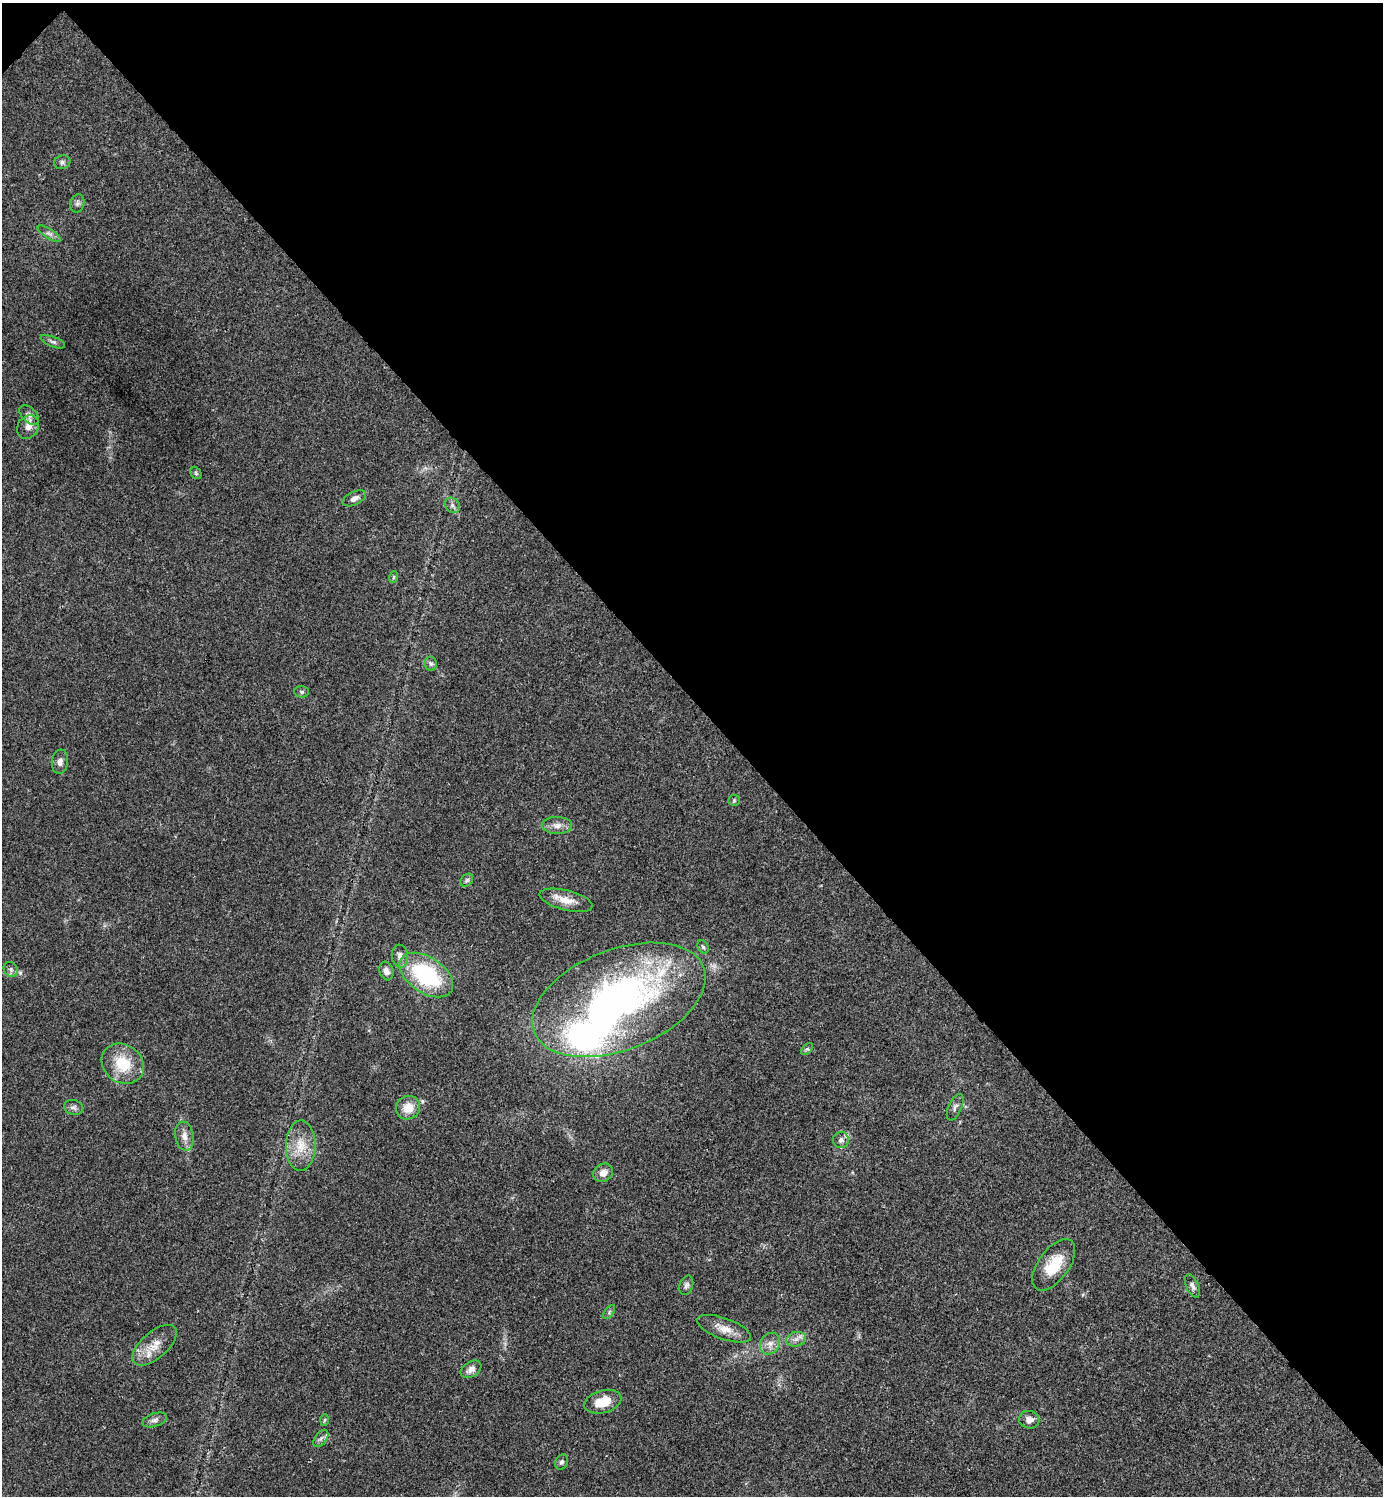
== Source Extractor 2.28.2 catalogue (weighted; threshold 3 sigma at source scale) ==
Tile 3 of 4 x 4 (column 3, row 1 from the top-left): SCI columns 2923-4303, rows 4490-5983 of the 5986 x 5986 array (HDU 1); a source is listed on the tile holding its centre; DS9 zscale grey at full resolution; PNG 1385 x 1498 px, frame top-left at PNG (2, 3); each listed source drawn as its Kron ellipse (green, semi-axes under 4 px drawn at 4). Shown black and unused: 47% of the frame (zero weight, under 3 of 4 exposures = <1% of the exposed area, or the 3 px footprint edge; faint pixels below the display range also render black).
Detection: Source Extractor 2.28.2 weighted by HDU 2 'WHT'; one run over the whole footprint, this tile lists its part. Background 0.0194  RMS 0.004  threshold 0.0182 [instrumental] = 3 sigma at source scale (4.5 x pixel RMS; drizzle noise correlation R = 1.50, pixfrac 1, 0.05/0.05 arcsec/px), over >= 5 px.
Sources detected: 51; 2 inside a brighter object's white glare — neither listed nor drawn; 2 inside a brighter listed object's ellipse — not listed separately; the other 47 listed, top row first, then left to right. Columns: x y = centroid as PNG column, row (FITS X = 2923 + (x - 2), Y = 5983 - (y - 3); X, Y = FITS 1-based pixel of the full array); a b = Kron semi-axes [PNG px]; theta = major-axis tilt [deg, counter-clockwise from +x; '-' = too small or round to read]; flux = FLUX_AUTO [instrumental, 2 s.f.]
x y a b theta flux
62 162 8 6 20 1.2
77 203 9 7 77 1.2
49 234 13 4 -33 1.5
53 342 13 5 -22 1.2
29 415 11 7 -45 1.9
28 427 12 10 53 3
196 473 6 5 - 0.62
354 498 12 6 26 2.1
452 505 8 7 - 1.3
394 577 6 4 71 0.51
431 664 7 6 - 0.93
302 692 7 6 - 0.82
60 762 12 8 82 2.1
734 800 6 5 - 0.63
557 825 15 8 -1 3
467 880 7 5 46 0.96
566 900 27 10 -14 6
703 947 7 5 -62 0.81
400 956 11 8 -84 2.4
11 969 8 6 -51 1.3
386 971 9 7 -72 2
426 975 30 18 -33 39
619 1000 91 50 21 160
807 1049 7 4 43 0.72
123 1064 22 19 -36 14
74 1107 10 7 -13 1.4
955 1107 14 6 66 1.5
408 1108 12 11 - 6.1
184 1136 14 9 -81 3
841 1140 8 8 - 1.5
301 1146 25 15 88 8.5
603 1173 10 8 32 3.1
1054 1265 30 15 54 13
686 1285 10 6 73 1.3
1192 1286 12 6 -65 1.4
609 1312 8 4 55 0.75
724 1329 28 10 -20 5.6
796 1339 10 7 14 2
770 1344 11 9 54 2.9
155 1345 27 13 41 7.1
471 1369 11 7 33 2.5
603 1402 19 11 15 8.5
155 1420 13 6 18 1.7
324 1420 6 4 87 0.54
1029 1420 10 8 -14 2.4
321 1438 10 6 52 1.4
561 1462 8 6 63 1.1